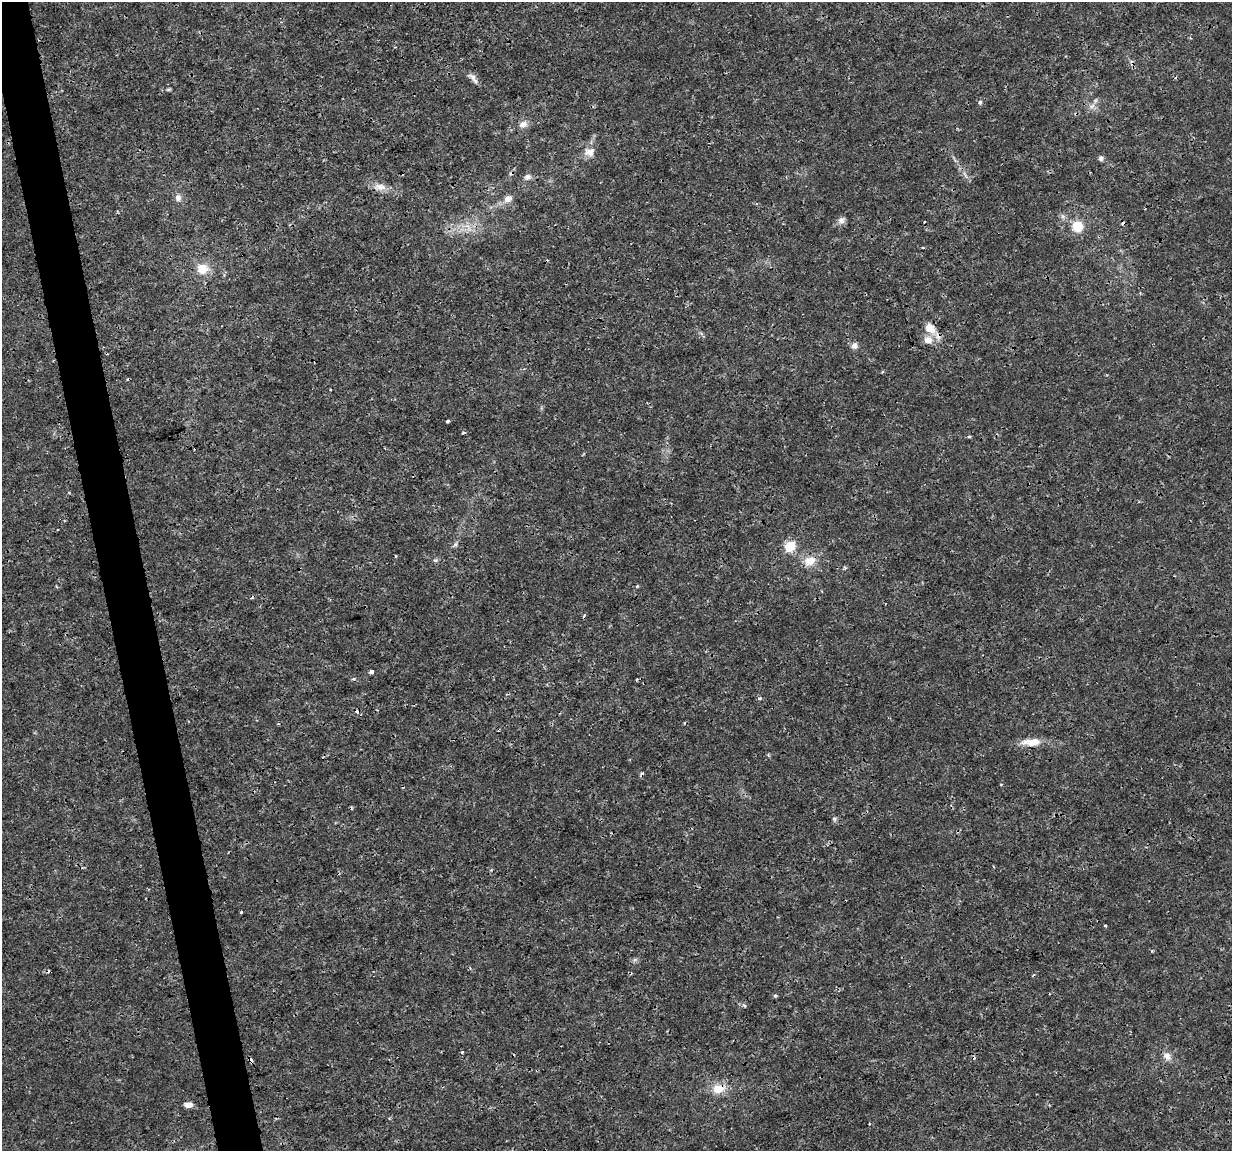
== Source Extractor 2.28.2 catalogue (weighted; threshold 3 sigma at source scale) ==
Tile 11 of 4 x 4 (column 3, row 3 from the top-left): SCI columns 2463-3692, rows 1179-2327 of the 4923 x 4701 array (HDU 1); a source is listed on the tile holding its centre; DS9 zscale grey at full resolution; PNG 1234 x 1153 px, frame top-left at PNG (2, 2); no overlay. Shown black and unused: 4% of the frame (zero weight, under 3 of 4 exposures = <1% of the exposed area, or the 3 px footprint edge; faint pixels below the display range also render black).
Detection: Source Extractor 2.28.2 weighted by HDU 2 'WHT'; one run over the whole footprint, this tile lists its part. Background 0.00169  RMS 7.7e-04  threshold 0.00348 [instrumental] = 3 sigma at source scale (4.5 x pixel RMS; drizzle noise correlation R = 1.50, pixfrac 1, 0.0396/0.0396 arcsec/px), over >= 5 px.
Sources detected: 51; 7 cosmic-ray / hot-pixel residue — not listed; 1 inside a brighter listed object's ellipse — not listed separately; the other 43 listed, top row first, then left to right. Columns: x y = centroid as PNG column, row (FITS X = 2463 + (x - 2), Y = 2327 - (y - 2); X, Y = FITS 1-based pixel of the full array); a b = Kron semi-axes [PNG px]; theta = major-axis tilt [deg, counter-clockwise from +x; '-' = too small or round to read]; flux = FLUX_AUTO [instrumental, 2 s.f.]
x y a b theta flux
472 77 14 8 -35 0.39
169 89 6 4 19 0.098
980 102 6 6 - 0.17
1092 106 8 5 44 0.29
523 124 11 8 16 0.48
589 152 14 11 6 0.69
1101 158 7 6 - 0.21
527 177 9 7 12 0.33
380 187 18 9 -4 0.7
178 198 10 8 82 0.38
508 199 13 9 29 0.54
841 220 10 8 39 0.34
1077 226 7 7 - 2.9
468 227 13 7 -58 0.58
202 269 15 13 -8 1.3
930 328 14 10 -42 0.97
928 340 13 10 -24 0.64
854 345 9 8 - 0.32
448 421 4 3 - 0.19
464 433 5 3 - 0.087
969 437 5 3 - 0.095
57 530 2 2 - 0.08
455 544 7 5 45 0.17
790 546 6 5 - 4.8
396 556 3 2 - 0.093
810 561 14 11 16 1.1
637 586 4 3 - 0.093
371 672 5 4 - 0.32
759 698 6 4 19 0.12
357 711 4 4 - 0.44
685 723 4 3 - 0.064
1032 742 27 9 4 1.2
642 775 5 4 - 0.17
834 819 6 5 - 0.14
241 912 4 3 - 0.074
1105 925 3 3 - 0.079
635 959 7 4 19 0.15
775 996 5 5 - 0.1
462 1052 3 3 - 0.14
1167 1056 12 9 -49 0.54
251 1060 5 3 - 0.28
719 1089 13 10 12 1.4
188 1105 8 5 0 0.51
Overlapping masked pixels (flux is a lower limit): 5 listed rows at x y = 371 672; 357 711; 642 775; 251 1060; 719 1089